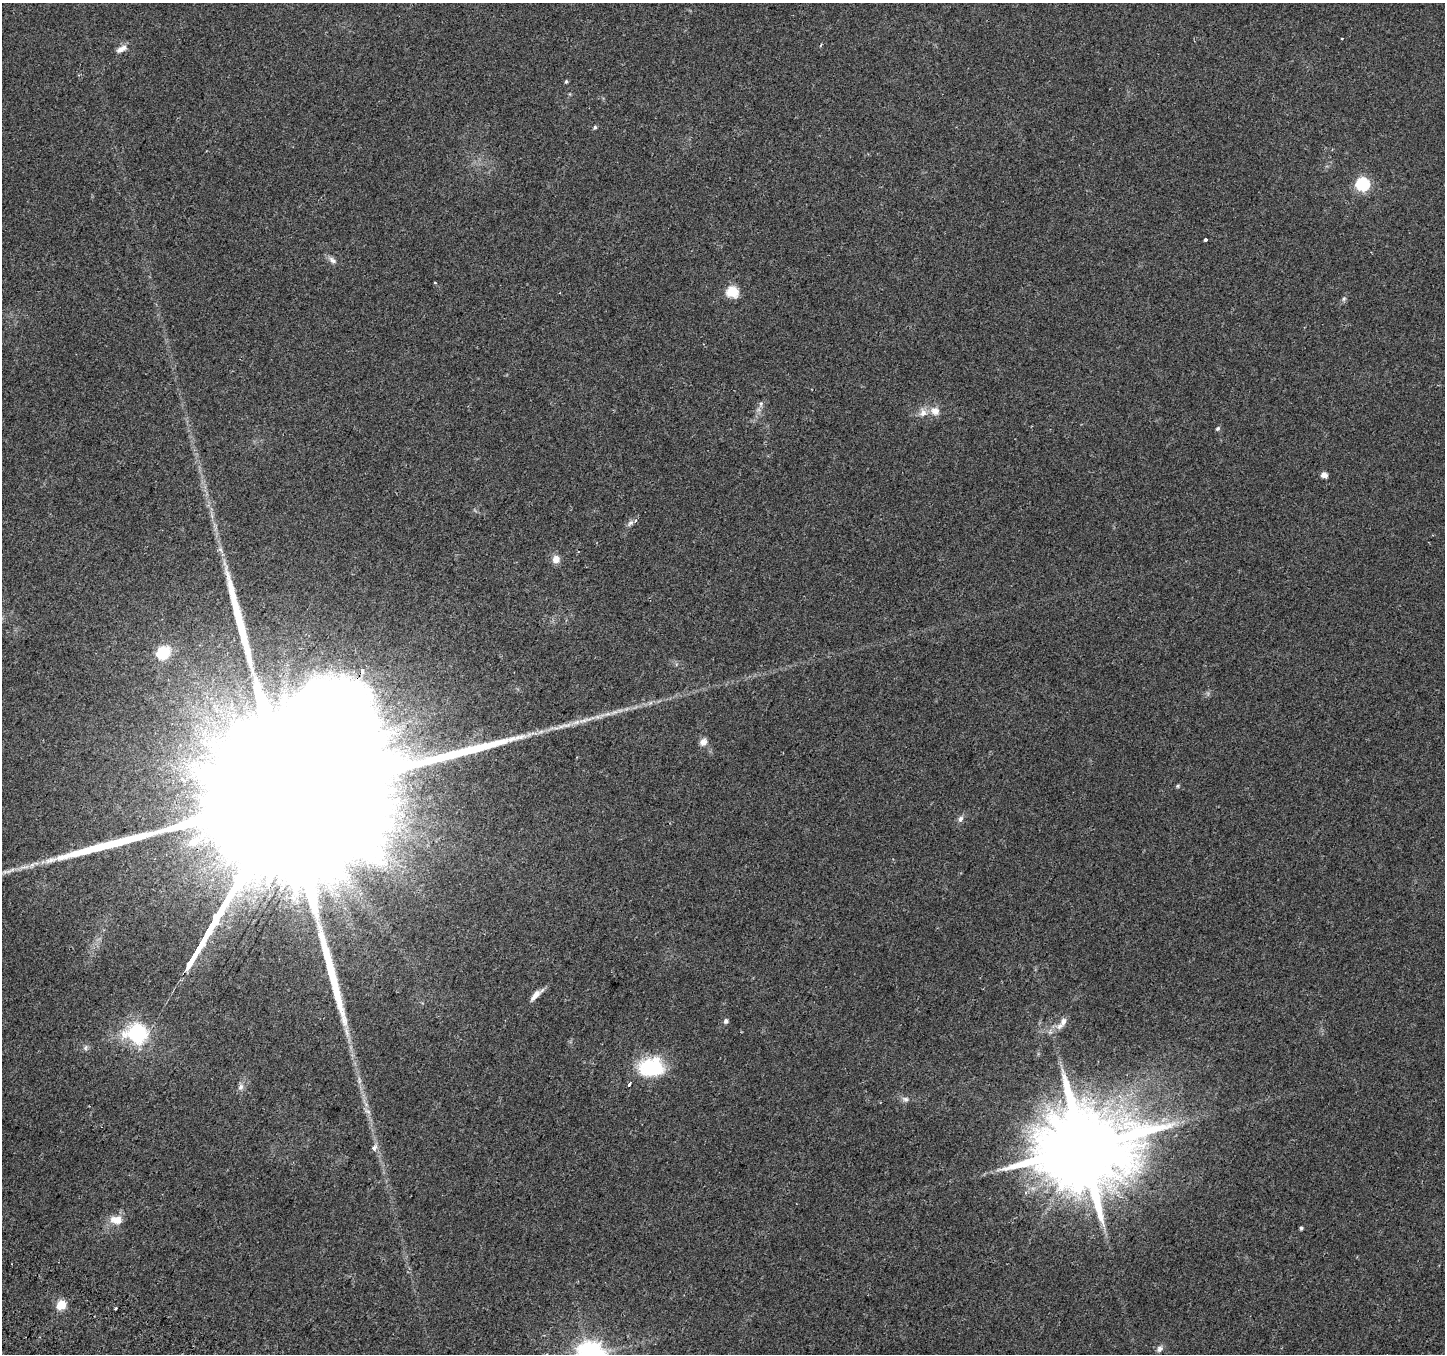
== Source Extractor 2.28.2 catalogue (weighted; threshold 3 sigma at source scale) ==
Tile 7 of 4 x 4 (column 3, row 2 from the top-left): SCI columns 2917-4359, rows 2955-4306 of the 5840 x 5975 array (HDU 1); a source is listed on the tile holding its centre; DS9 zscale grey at full resolution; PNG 1447 x 1356 px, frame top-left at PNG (2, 3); no overlay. Shown black and unused: <1% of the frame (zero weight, under 2 of 3 exposures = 3% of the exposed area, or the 3 px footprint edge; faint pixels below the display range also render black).
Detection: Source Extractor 2.28.2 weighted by HDU 2 'WHT'; one run over the whole footprint, this tile lists its part. Background 0.0522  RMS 0.0054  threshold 0.0243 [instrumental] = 3 sigma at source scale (4.5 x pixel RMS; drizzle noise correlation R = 1.50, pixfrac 1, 0.0396/0.0396 arcsec/px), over >= 5 px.
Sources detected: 44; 2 long thin detections or spike segments (spike, bleed or trail) — not listed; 2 inside a brighter listed object's ellipse — not listed separately; the other 40 listed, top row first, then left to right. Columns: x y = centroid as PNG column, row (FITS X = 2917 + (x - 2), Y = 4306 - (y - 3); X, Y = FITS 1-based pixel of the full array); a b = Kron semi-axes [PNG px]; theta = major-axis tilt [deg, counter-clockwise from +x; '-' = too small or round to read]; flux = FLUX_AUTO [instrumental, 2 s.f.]
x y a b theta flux
1342 39 3 3 - 1.4
121 49 16 7 29 3.4
566 81 5 4 - 0.72
595 127 6 4 64 0.8
1362 184 6 6 - 81
1205 240 3 3 - 2.9
332 260 13 6 -38 2.3
435 282 3 2 - 0.54
732 292 6 6 - 44
1344 299 7 5 69 1.1
761 404 9 5 83 1.4
935 411 13 11 -36 5
923 412 11 9 82 3.8
1218 428 6 5 - 0.96
1324 475 7 5 -24 2.9
636 520 5 4 - 1.4
556 559 9 8 - 4.4
163 653 14 11 30 21
567 725 19 6 11 4.6
703 742 10 8 54 3.2
1178 786 5 4 - 0.69
279 811 233 33 59 170000
960 819 9 7 59 1.9
25 867 13 4 9 2.5
536 995 18 6 44 4.3
726 1021 6 5 - 1.4
1060 1026 13 8 26 3.4
137 1033 9 8 - 150
651 1067 30 22 5 31
629 1084 4 3 - 4.1
241 1087 9 7 64 2
905 1099 10 7 -15 2
1060 1101 6 5 - 1.8
374 1148 5 5 - 3
1083 1148 25 21 36 10000
116 1220 16 11 -5 6.5
1301 1228 4 4 - 0.94
61 1305 5 5 - 28
116 1308 3 3 - 0.68
1159 1349 10 7 59 2
Overlapping masked pixels (flux is a lower limit): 1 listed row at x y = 279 811
Isophote crosses this tile's border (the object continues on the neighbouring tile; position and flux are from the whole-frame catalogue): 1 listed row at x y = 279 811